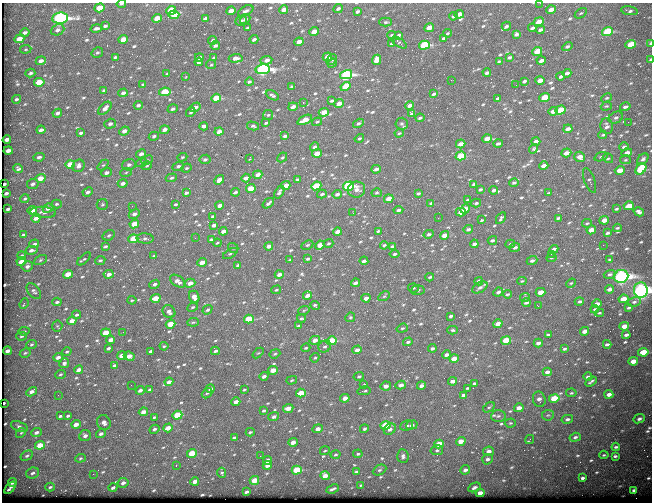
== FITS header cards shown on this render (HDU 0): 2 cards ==
NAXIS1  =                  650
NAXIS2  =                  500

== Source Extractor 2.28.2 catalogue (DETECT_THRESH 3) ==
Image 650 x 500 px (HDU 0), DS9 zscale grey, 1 PNG px = 1 image px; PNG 654 x 504 px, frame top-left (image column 1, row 500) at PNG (2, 3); each listed source drawn as its Kron ellipse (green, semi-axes under 4 px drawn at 4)
Background 581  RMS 3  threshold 9.13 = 3 sigma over >= 5 px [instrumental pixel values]
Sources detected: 677; of the 677, the 500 brightest by FLUX_AUTO listed and drawn (177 fainter detections omitted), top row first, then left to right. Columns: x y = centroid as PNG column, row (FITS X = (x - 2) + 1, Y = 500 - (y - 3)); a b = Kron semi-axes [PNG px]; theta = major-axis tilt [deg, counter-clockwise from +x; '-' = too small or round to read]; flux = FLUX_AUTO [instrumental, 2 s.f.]
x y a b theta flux
540 3 2 2 - 300
121 4 4 3 - 330
100 8 5 4 - 4200
338 9 5 3 - 480
171 10 5 4 - 5500
284 10 4 4 - 1400
551 10 5 3 - 1300
231 11 5 4 - 1500
246 11 8 4 28 550
357 11 4 3 - 390
629 11 8 4 -10 420
581 13 7 3 35 250
459 14 5 3 - 1500
174 15 5 4 - 4800
453 16 4 3 - 370
60 18 8 5 8 57000
157 18 5 4 - 2800
205 18 4 3 - 500
245 19 6 4 41 530
241 21 6 4 22 430
386 22 6 4 1 360
539 22 5 3 - 2300
105 26 4 3 - 430
506 26 5 3 - 380
96 28 6 3 12 640
247 28 3 3 - 300
429 28 5 4 - 1900
532 28 4 3 - 430
57 30 7 5 23 690
540 30 4 3 - 600
607 31 5 4 - 12000
25 32 5 3 - 580
314 32 5 4 - 2900
447 33 4 3 - 240
516 34 4 3 - 490
392 35 4 3 - 250
399 35 4 3 - 350
444 38 3 3 - 360
19 39 5 4 - 2400
123 39 5 4 - 2800
254 39 4 3 - 560
213 40 4 3 - 410
299 42 4 3 - 1400
399 43 8 3 -32 270
650 43 4 2 - 970
392 44 4 3 - 310
631 44 5 4 - 5000
424 45 5 4 - 14000
215 46 4 4 - 450
567 46 5 4 - 410
26 49 6 4 8 240
537 51 5 4 - 4900
97 52 6 4 31 330
115 57 3 3 - 270
199 57 4 3 - 740
213 57 4 4 - 290
327 57 5 4 - 1800
510 57 4 3 - 410
236 58 7 4 4 1000
331 59 6 4 49 420
650 59 3 2 - 270
266 60 6 4 6 1100
376 60 5 4 - 2000
41 61 5 4 - 930
499 61 3 2 - 230
541 61 4 3 - 880
199 62 4 3 - 850
332 63 5 4 - 400
211 65 5 4 - 270
263 69 7 5 9 45000
30 73 5 3 - 400
487 73 4 3 - 630
567 73 4 3 - 550
167 74 4 3 - 230
346 75 6 4 14 30000
186 76 3 2 - 340
561 76 4 3 - 320
451 80 2 2 - 700
540 80 5 3 - 1600
524 81 4 3 - 380
39 82 5 4 - 4600
249 82 4 3 - 310
143 84 4 3 - 250
516 85 2 2 - 280
292 86 3 2 - 230
345 86 5 4 - 4700
104 90 4 3 - 430
165 92 6 4 10 6200
123 93 5 4 - 630
434 94 4 3 - 370
272 95 7 4 -27 390
216 98 5 4 - 5000
498 98 4 3 - 500
545 98 5 4 - 8300
607 98 6 4 26 310
16 99 4 4 - 370
331 101 3 3 - 360
303 103 3 2 - 1000
339 104 5 4 - 1800
138 105 4 3 - 440
410 105 4 3 - 770
606 106 6 4 19 280
195 107 6 4 33 740
293 107 5 3 - 920
625 107 5 4 - 630
105 108 8 4 45 1200
173 109 5 4 - 460
561 110 5 4 - 6400
553 111 5 3 - 1300
191 112 5 3 - 320
324 112 5 4 - 2100
57 113 5 4 - 680
412 114 4 3 - 340
268 115 5 5 - 310
420 118 4 3 - 350
616 118 7 5 29 550
305 120 8 4 26 3100
317 122 5 4 - 310
628 122 2 2 - 320
266 123 3 2 - 250
358 123 6 4 30 460
110 124 6 5 - 660
402 124 6 6 - 390
204 126 4 3 - 800
253 126 6 4 -13 400
607 126 8 6 -80 790
568 129 4 3 - 1100
41 130 4 3 - 840
165 130 5 3 - 950
124 131 5 4 - 1100
219 132 4 4 - 1000
81 133 4 3 - 410
399 133 5 3 - 240
603 135 4 3 - 250
154 136 5 4 - 440
285 136 4 3 - 600
359 138 5 3 - 330
7 139 4 3 - 1100
487 139 5 3 - 2100
536 141 4 3 - 1000
461 144 5 3 - 1500
498 144 5 3 - 480
314 147 4 4 - 520
624 147 5 3 - 520
534 149 5 3 - 240
8 151 4 3 - 1300
317 153 5 4 - 2100
566 153 5 3 - 1600
627 153 5 4 - 1100
141 154 5 4 - 780
461 156 5 4 - 9100
39 157 6 4 11 470
182 157 5 4 - 240
282 157 5 4 - 290
580 157 5 5 - 1700
601 157 7 4 19 330
608 158 5 4 - 290
205 159 6 4 9 470
249 159 3 2 - 2100
643 159 6 4 45 580
147 160 6 4 25 260
625 160 5 4 - 270
141 162 6 4 21 290
70 164 5 4 - 4100
103 165 6 4 42 290
129 165 7 5 17 670
78 166 6 5 - 990
147 166 5 4 - 270
178 166 6 4 19 490
544 166 5 3 - 1200
186 168 5 3 - 260
18 169 5 4 - 440
376 169 5 3 - 720
641 169 6 4 47 13000
620 170 5 3 - 2700
126 172 6 3 21 260
106 173 5 4 - 600
258 175 5 4 - 1100
40 178 5 4 - 2700
171 178 6 4 17 340
246 178 4 3 - 1400
298 179 4 3 - 300
219 180 5 4 - 2200
589 180 13 5 -70 510
123 183 5 4 - 800
514 183 5 3 - 320
5 184 3 2 - 550
33 184 6 5 - 590
474 184 4 3 - 380
286 186 5 4 - 2300
316 186 5 4 - 6700
348 186 6 4 16 26000
251 188 5 4 - 4500
480 189 4 3 - 330
356 190 9 8 - 1300
494 190 4 3 - 530
88 192 5 4 - 590
235 192 4 3 - 390
279 192 7 4 59 560
6 193 4 3 - 470
186 193 4 3 - 440
377 193 5 4 - 280
418 193 4 3 - 340
548 193 3 2 - 290
322 194 5 3 - 390
337 194 5 3 - 660
25 199 4 4 - 300
389 199 5 3 - 2400
468 200 4 3 - 420
268 203 6 3 39 530
431 203 4 2 - 310
476 203 5 3 - 340
56 204 5 4 - 340
176 204 4 3 - 270
102 205 6 5 - 310
220 205 4 3 - 1000
132 206 3 2 - 240
629 206 5 3 - 3200
48 208 5 4 - 1200
8 209 4 3 - 370
465 209 5 4 - 2500
616 209 4 3 - 330
32 210 5 4 - 2100
398 210 5 3 - 500
43 212 13 5 -4 770
461 212 5 3 - 2200
639 212 5 4 - 750
353 213 3 2 - 260
134 214 6 4 25 670
213 216 4 3 - 320
36 218 5 3 - 1100
438 218 2 2 - 400
501 218 6 3 58 370
558 218 4 3 - 340
482 220 4 3 - 240
604 220 5 4 - 1900
587 223 5 3 - 280
134 224 5 4 - 3300
214 225 4 3 - 760
617 228 4 3 - 250
468 229 5 4 - 570
591 230 5 4 - 1900
223 231 4 3 - 960
378 231 3 3 - 290
337 232 4 3 - 1100
607 233 4 3 - 370
429 234 5 4 - 430
23 235 4 2 - 340
109 235 6 5 - 360
444 235 4 3 - 1800
195 238 2 2 - 310
133 239 5 4 - 7500
145 239 8 5 -4 520
211 240 4 3 - 320
492 240 5 3 - 550
217 243 4 3 - 250
328 243 5 4 - 280
34 244 5 3 - 420
474 244 4 3 - 560
510 244 5 3 - 320
307 245 6 4 26 300
320 245 5 4 - 2900
384 245 4 3 - 310
603 245 2 2 - 1000
105 246 4 3 - 370
269 246 4 3 - 1000
392 246 4 3 - 350
515 247 5 4 - 580
233 248 5 4 - 290
554 249 4 3 - 760
31 250 6 4 12 670
230 253 8 4 31 340
395 254 5 4 - 370
551 254 2 2 - 1200
21 255 4 3 - 270
154 256 4 3 - 260
551 258 5 3 - 260
84 259 8 3 44 320
308 259 3 3 - 310
610 259 3 2 - 240
40 260 7 4 29 310
100 260 5 4 - 300
290 260 3 2 - 240
364 261 4 3 - 700
532 261 5 4 - 600
21 262 5 3 - 1700
202 262 5 3 - 1700
238 265 4 3 - 510
27 266 5 5 - 700
68 274 5 4 - 2700
108 274 5 3 - 1200
279 274 4 3 - 1000
610 274 6 4 17 400
621 276 7 6 - 82000
430 277 4 3 - 320
177 281 8 5 -34 1300
479 281 4 3 - 970
522 281 5 4 - 250
190 283 5 4 - 1400
355 283 4 3 - 700
571 283 5 4 - 240
155 284 5 4 - 610
480 287 8 5 31 720
413 288 5 4 - 310
609 289 4 3 - 890
276 290 5 3 - 230
418 290 7 5 4 480
641 290 7 7 - 100000
34 291 9 5 -52 560
498 292 5 4 - 550
540 292 5 3 - 2800
507 294 4 3 - 300
307 295 4 3 - 1200
384 296 6 4 30 290
194 297 6 5 - 1400
525 297 5 4 - 400
156 298 5 4 - 4500
366 298 4 3 - 1400
623 299 5 4 - 4000
132 300 4 4 - 230
57 302 4 3 - 400
579 302 4 3 - 490
634 302 7 4 10 490
526 303 4 3 - 390
24 304 5 3 - 280
597 304 5 3 - 1100
315 306 5 3 - 380
538 306 3 2 - 500
193 307 6 4 26 290
628 308 3 3 - 300
595 309 4 3 - 300
208 310 5 4 - 390
304 310 6 3 19 250
169 312 7 6 - 890
599 313 4 3 - 240
77 315 4 3 - 340
450 316 4 3 - 400
350 317 5 4 - 270
301 318 4 3 - 270
249 319 5 4 - 7100
72 321 5 3 - 1700
193 322 6 4 8 260
171 324 5 4 - 4800
498 324 5 3 - 1600
57 326 5 5 - 270
298 326 4 2 - 300
624 326 5 3 - 2100
402 328 6 4 19 310
453 330 5 4 - 320
24 331 5 3 - 290
585 331 4 3 - 1300
123 332 2 2 - 410
106 333 5 4 - 4900
548 335 3 2 - 240
626 335 4 3 - 550
21 336 5 4 - 350
111 340 4 3 - 1700
315 340 5 4 - 1600
506 340 5 4 - 6500
332 341 5 4 - 11000
408 342 5 4 - 440
538 343 4 3 - 720
31 344 5 4 - 310
607 344 4 3 - 450
164 346 4 4 - 240
325 346 6 5 - 490
108 348 4 3 - 440
306 348 4 3 - 270
432 348 4 3 - 500
564 349 4 3 - 310
357 350 5 4 - 1000
8 351 4 3 - 1000
150 351 3 3 - 420
215 351 4 3 - 500
67 352 5 4 - 290
643 352 5 4 - 6800
25 353 5 4 - 310
258 353 6 4 42 250
275 354 6 4 22 300
446 355 4 3 - 850
122 356 5 3 - 2400
129 356 5 4 - 2000
58 357 5 3 - 860
315 358 5 4 - 270
454 359 5 4 - 2600
633 361 5 3 - 2500
64 363 5 4 - 570
114 366 4 3 - 570
79 370 4 3 - 1200
273 370 5 4 - 2400
547 372 4 3 - 940
60 374 5 4 - 360
264 376 4 3 - 730
359 376 5 4 - 410
588 377 4 3 - 460
292 380 5 4 - 290
452 381 4 3 - 1000
591 381 6 2 33 360
169 382 4 3 - 1200
475 383 4 3 - 470
131 385 2 2 - 230
364 385 4 4 - 270
401 385 5 4 - 900
386 386 5 4 - 1000
421 386 4 3 - 770
468 388 3 2 - 270
210 389 4 3 - 520
140 390 4 3 - 700
150 390 4 3 - 490
244 390 3 2 - 230
364 391 7 3 7 340
32 392 6 4 31 960
207 393 6 4 42 340
301 393 5 4 - 4300
571 393 5 4 - 280
609 394 4 3 - 1000
58 395 3 2 - 270
463 395 4 3 - 640
345 398 5 4 - 1800
554 398 5 4 - 8400
539 399 8 6 -72 940
236 402 4 3 - 1300
4 403 3 2 - 530
489 407 6 3 35 270
288 408 5 4 - 1600
519 408 5 4 - 1400
263 411 4 3 - 320
143 412 4 3 - 1500
177 415 5 4 - 6500
548 415 6 5 - 410
60 416 4 3 - 330
68 416 4 3 - 350
498 416 7 6 - 500
154 417 3 3 - 280
274 417 5 4 - 710
567 419 6 4 12 530
639 419 6 4 23 450
104 422 7 6 - 1000
510 423 5 4 - 240
76 424 5 4 - 1300
385 425 5 4 - 8800
412 425 6 4 17 620
407 426 6 5 - 510
19 427 9 4 -20 470
168 428 5 3 - 1800
154 429 5 4 - 420
318 429 5 4 - 1200
364 429 5 4 - 360
390 429 6 5 - 900
36 432 5 4 - 670
250 432 4 3 - 310
21 433 5 4 - 260
101 433 5 4 - 680
85 436 6 5 - 740
234 437 4 2 - 300
575 437 6 4 18 490
530 439 5 2 - 340
461 441 5 4 - 2100
293 442 4 4 - 1300
439 444 5 4 - 3500
40 445 5 4 - 3500
616 447 4 3 - 350
437 450 6 5 - 450
325 451 5 3 - 230
489 451 5 4 - 960
192 453 5 4 - 5800
358 454 4 4 - 290
336 455 5 3 - 260
604 455 4 4 - 280
27 456 7 4 30 470
260 456 2 2 - 690
403 456 7 5 -84 590
615 456 4 3 - 380
80 458 5 4 - 290
487 459 5 5 - 530
268 460 5 3 - 1400
267 465 5 4 - 1100
176 466 3 3 - 260
297 470 5 4 - 8600
379 470 7 5 26 430
465 470 5 4 - 710
356 472 4 3 - 300
33 473 7 5 20 640
222 473 5 4 - 340
93 474 3 2 - 290
325 476 5 4 - 2000
583 478 4 3 - 500
254 480 5 4 - 3600
195 481 4 3 - 1400
12 482 4 3 - 1200
123 483 5 4 - 830
361 485 4 3 - 230
50 487 5 3 - 350
113 487 4 3 - 550
474 487 7 4 24 610
10 488 7 3 51 480
333 489 6 3 22 460
634 490 4 3 - 570
246 492 4 3 - 490
480 493 4 3 - 1400
At the frame edge (FLAGS 8, measured only in part): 6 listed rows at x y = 540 3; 121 4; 60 18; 650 43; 650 59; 641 290
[177 fainter detections neither listed nor drawn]